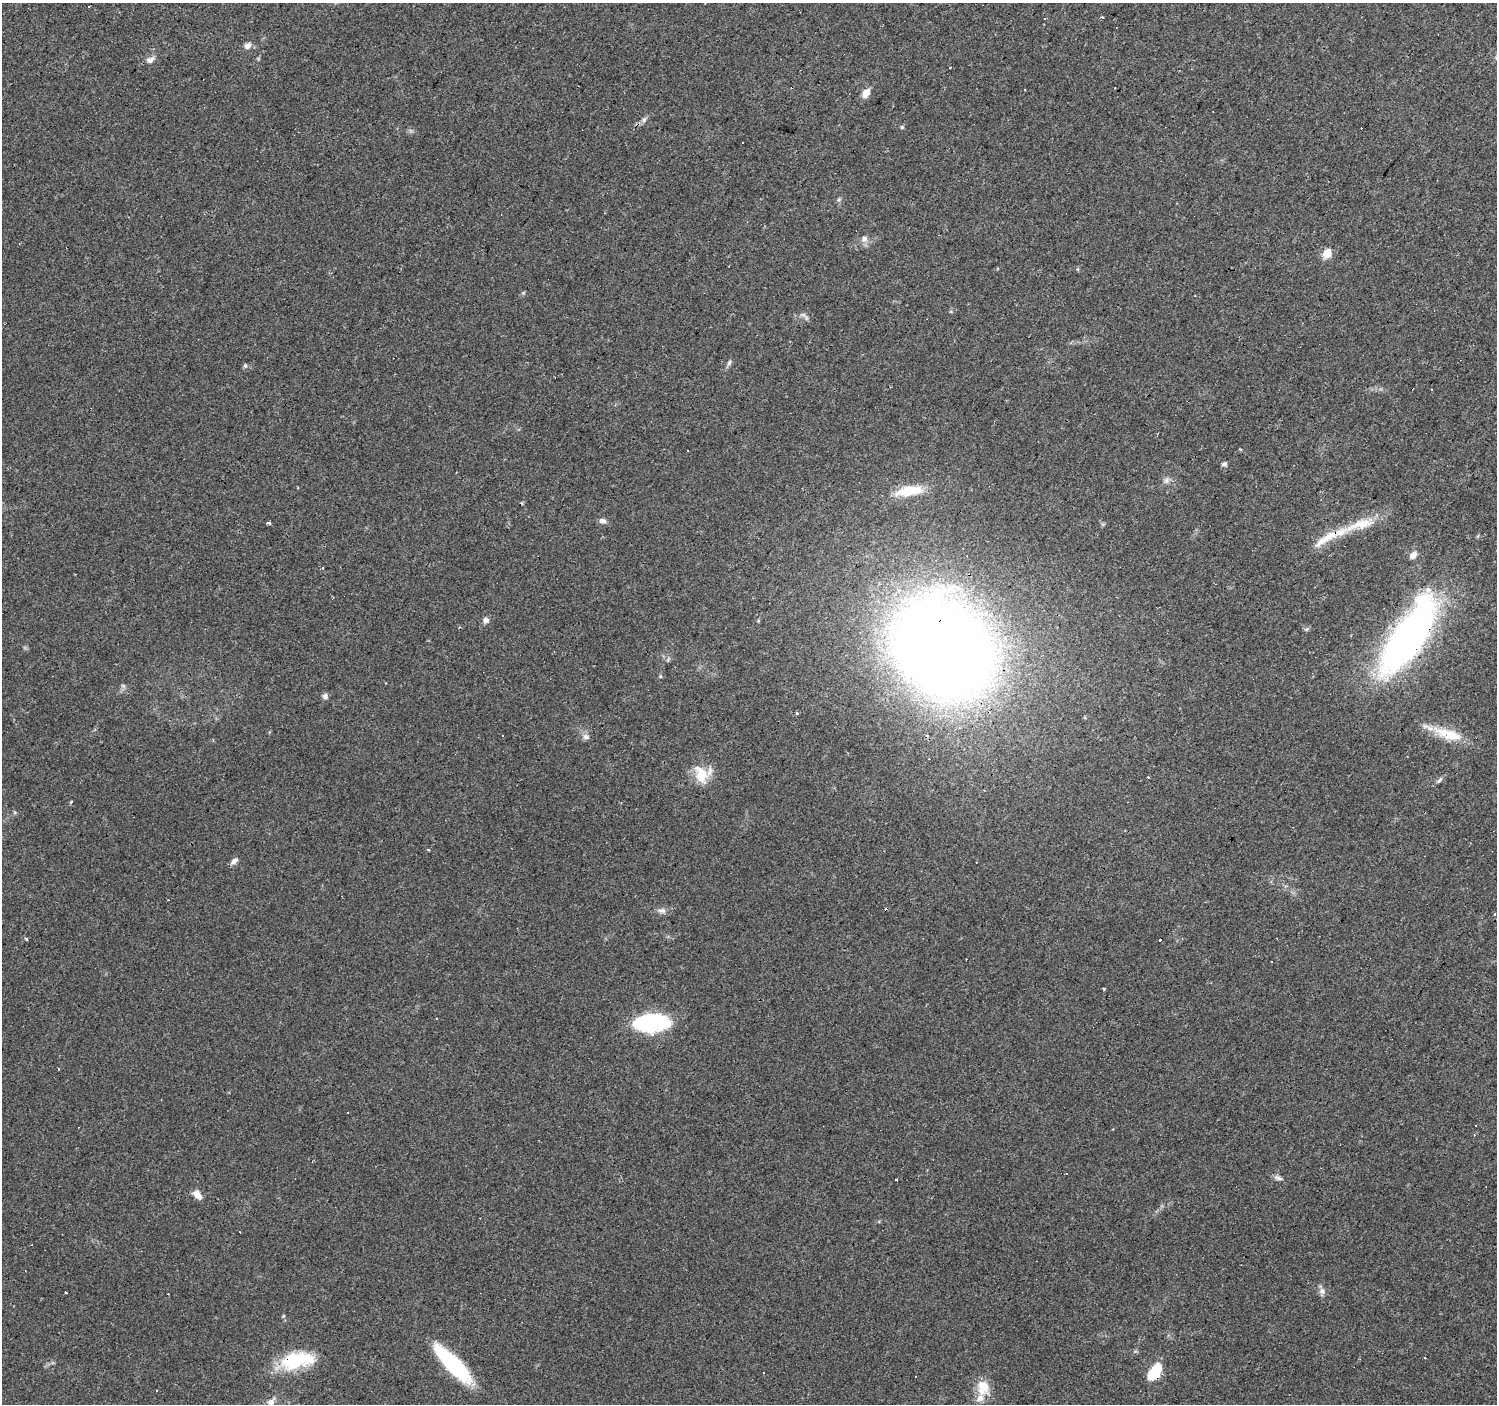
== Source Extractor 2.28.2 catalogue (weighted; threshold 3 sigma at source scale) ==
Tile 10 of 4 x 4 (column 2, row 3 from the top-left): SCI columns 1497-2991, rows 1573-2974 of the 5985 x 6014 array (HDU 1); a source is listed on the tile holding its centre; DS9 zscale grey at full resolution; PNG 1499 x 1406 px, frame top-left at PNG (2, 3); no overlay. Shown black and unused: <1% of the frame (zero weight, under 3 of 4 exposures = <1% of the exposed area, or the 3 px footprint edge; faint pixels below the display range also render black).
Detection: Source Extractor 2.28.2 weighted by HDU 2 'WHT'; one run over the whole footprint, this tile lists its part. Background 0.0442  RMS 0.0037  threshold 0.0168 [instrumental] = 3 sigma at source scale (4.5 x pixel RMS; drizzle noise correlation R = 1.50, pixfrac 1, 0.0396/0.0396 arcsec/px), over >= 5 px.
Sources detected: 90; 26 cosmic-ray / hot-pixel residue — not listed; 4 inside a brighter listed object's ellipse — not listed separately; the other 60 listed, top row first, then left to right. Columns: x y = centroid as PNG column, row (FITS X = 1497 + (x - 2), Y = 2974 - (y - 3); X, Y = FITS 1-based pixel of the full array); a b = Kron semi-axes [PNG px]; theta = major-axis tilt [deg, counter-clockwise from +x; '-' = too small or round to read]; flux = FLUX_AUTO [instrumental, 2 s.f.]
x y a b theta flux
1102 17 3 2 - 0.72
247 46 8 8 - 1.6
150 60 12 8 25 1.9
866 93 11 7 58 3.2
644 120 9 6 49 1.2
902 127 5 4 - 0.56
839 199 6 4 45 0.62
864 238 10 7 8 1.7
1327 253 11 9 67 4.2
1077 269 6 4 -90 0.42
803 315 9 6 -8 1.2
729 363 9 5 65 0.95
245 365 7 5 -75 0.71
1431 390 3 3 - 0.77
687 451 3 3 - 1.5
1224 464 7 5 -13 0.92
1166 480 9 7 55 1.4
909 491 37 12 8 10
602 521 9 7 -8 1.5
269 523 4 3 - 1.2
1361 524 47 13 17 12
1413 555 9 6 43 2.4
486 620 8 7 - 1.5
1307 629 6 4 71 0.54
1408 638 67 22 57 220
943 648 67 51 -50 960
668 660 7 4 54 0.56
660 676 6 3 -72 0.4
386 683 3 2 - 0.33
123 686 6 4 17 0.62
325 696 6 6 - 1.5
797 713 3 3 - 0.81
1452 735 34 14 -19 12
503 736 3 2 - 0.41
586 737 9 8 - 1.6
701 774 26 16 -65 8.8
1148 777 3 3 - 0.58
1439 780 11 5 46 1
428 850 4 3 - 0.39
234 861 10 6 41 1.7
662 911 13 7 -5 1.7
1494 914 4 2 - 1
26 939 3 3 - 1.3
1160 940 3 3 - 1.9
1103 989 3 3 - 1.6
437 1019 3 2 - 0.44
651 1022 34 16 3 41
348 1112 3 2 - 0.35
1278 1178 10 6 -30 1.3
896 1180 3 3 - 2
197 1195 10 7 -47 3.2
1322 1291 10 8 -54 1.6
66 1292 3 3 - 2.5
1425 1357 3 3 - 0.77
296 1361 39 18 12 23
452 1364 51 14 -46 32
1154 1373 18 8 52 15
983 1387 23 14 -56 6.2
157 1390 2 2 - 0.31
271 1402 10 7 44 2.1
Overlapping masked pixels (flux is a lower limit): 4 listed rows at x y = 1408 638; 943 648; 296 1361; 1154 1373